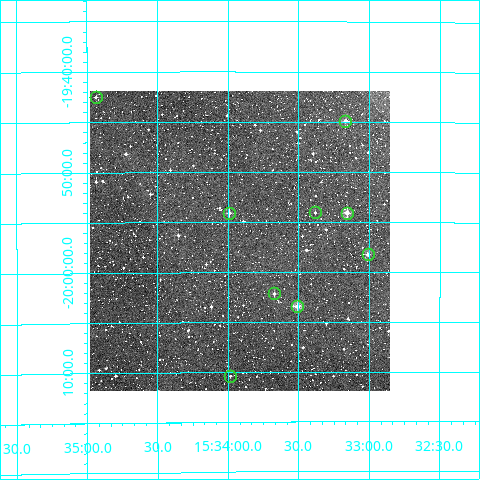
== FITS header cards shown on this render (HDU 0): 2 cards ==
NAXIS1  =                  300
NAXIS2  =                  300

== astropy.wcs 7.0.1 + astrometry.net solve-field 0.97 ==
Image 300 x 300 px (HDU 0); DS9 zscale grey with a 90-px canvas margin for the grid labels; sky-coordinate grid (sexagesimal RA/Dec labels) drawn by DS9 from the SOLVED WCS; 9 Tycho-2 reference stars matched to detected sources circled (green)
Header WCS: RA---TAN/DEC--TAN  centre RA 15:33:55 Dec -19:57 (233.48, -19.95 deg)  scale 6 arcsec/px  FOV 30.0' x 30.0'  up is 0 deg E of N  parity normal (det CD < 0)
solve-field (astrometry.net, Tycho-2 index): VERIFIED the header's WCS against the Tycho-2 star catalogue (verified at 2 index scales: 9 matches each, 0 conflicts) and refined it, rather than solving blind
Solved WCS: RA---TAN-SIP/DEC--TAN-SIP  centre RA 15:33:55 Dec -19:57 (233.48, -19.95 deg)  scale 6 arcsec/px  FOV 30.0' x 30.0'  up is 0 deg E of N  parity normal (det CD < 0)
The solver's refit moves the header's centre by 0.7 arcsec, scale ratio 0.9997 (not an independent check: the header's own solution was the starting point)
Tycho-2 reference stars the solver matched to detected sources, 9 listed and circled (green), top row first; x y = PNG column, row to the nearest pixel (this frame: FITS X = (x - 90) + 1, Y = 300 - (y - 91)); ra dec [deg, ICRS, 3 dp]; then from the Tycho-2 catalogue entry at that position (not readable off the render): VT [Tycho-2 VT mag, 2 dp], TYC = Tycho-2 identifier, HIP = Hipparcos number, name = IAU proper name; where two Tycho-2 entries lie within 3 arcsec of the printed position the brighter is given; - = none
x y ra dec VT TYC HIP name
96 97 233.734 -19.708 11.19 6192-46-1 - -
345 121 233.292 -19.748 10.73 6192-482-1 - -
315 212 233.345 -19.901 11.35 6192-381-1 - -
229 213 233.498 -19.901 10.99 6192-339-1 - -
347 213 233.289 -19.901 9.53 6192-1422-1 - -
368 254 233.252 -19.971 11.24 6192-730-1 - -
274 293 233.418 -20.036 11.43 6192-437-1 - -
297 306 233.377 -20.057 9.69 6192-867-1 - -
230 376 233.496 -20.173 11.40 6192-586-1 - -